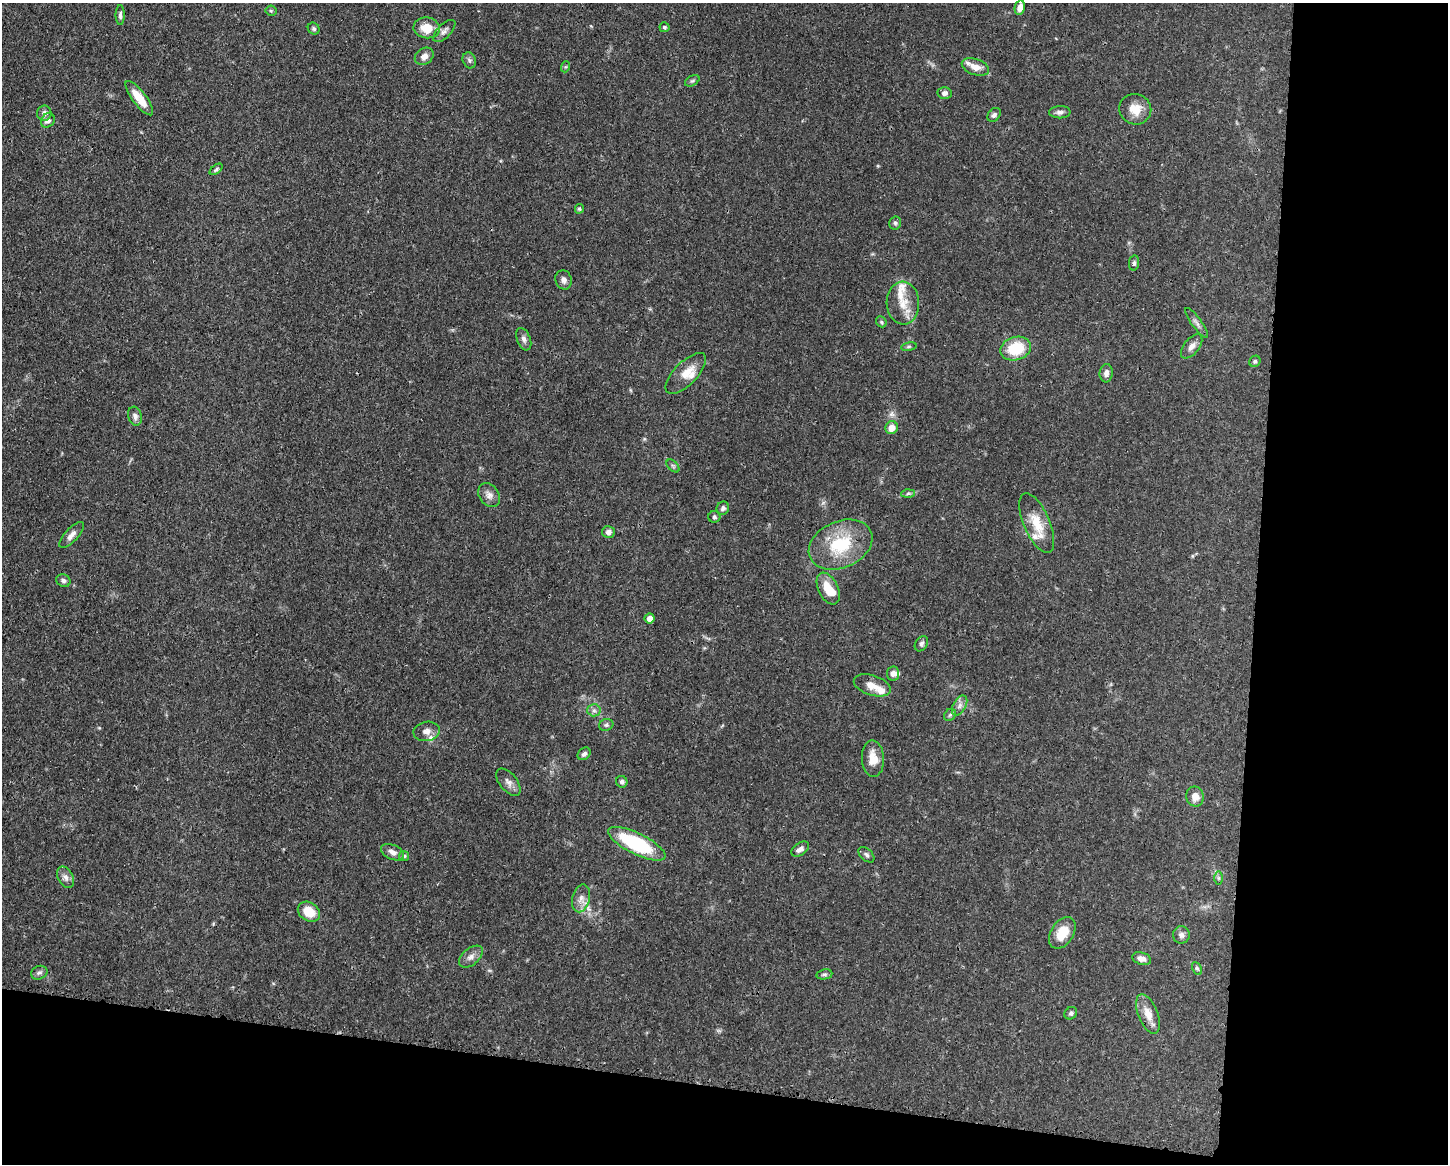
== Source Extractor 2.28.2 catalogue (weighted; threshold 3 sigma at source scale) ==
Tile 12 of 3 x 4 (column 3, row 4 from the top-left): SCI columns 3003-4448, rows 7-1168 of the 4670 x 4659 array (HDU 1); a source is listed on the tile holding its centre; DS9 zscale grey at full resolution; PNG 1450 x 1166 px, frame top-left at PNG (2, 3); each listed source drawn as its Kron ellipse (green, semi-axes under 4 px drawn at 4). Shown black and unused: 20% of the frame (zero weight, under 3 of 4 exposures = <1% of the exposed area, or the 3 px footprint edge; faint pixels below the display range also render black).
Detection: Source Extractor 2.28.2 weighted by HDU 2 'WHT'; one run over the whole footprint, this tile lists its part. Background 0.0571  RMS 0.0033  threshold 0.0149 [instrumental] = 3 sigma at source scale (4.5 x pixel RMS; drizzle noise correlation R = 1.50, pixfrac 1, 0.05/0.05 arcsec/px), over >= 5 px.
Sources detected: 87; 8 inside a brighter listed object's ellipse — not listed separately; the other 79 listed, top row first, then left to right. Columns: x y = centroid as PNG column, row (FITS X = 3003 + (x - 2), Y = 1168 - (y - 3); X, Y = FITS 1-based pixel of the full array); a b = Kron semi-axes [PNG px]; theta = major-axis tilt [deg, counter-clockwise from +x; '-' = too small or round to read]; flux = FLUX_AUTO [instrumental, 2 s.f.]
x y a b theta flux
1020 8 7 5 77 2.3
271 11 5 5 - 0.51
120 15 10 4 90 0.91
664 27 5 5 - 0.61
427 28 13 10 -8 5.8
314 29 6 5 - 0.62
444 31 14 6 45 1.4
424 56 10 8 37 2.1
469 60 8 6 -66 0.86
565 67 5 3 - 0.37
975 67 14 8 -19 3.1
692 81 8 5 29 0.63
945 93 7 6 - 1.2
139 98 21 7 -53 6.4
1135 109 16 15 - 4.9
1060 112 11 6 1 1.1
44 113 7 7 - 1.5
994 115 8 5 47 0.91
48 120 8 6 50 1.6
216 169 7 4 38 0.61
579 209 5 4 - 0.49
895 223 6 6 - 0.68
1134 263 7 5 81 0.67
564 280 10 8 -75 1.5
903 303 21 16 -87 6.7
881 322 6 5 - 0.51
1196 323 18 5 -54 1.4
524 339 12 6 -69 1.3
1192 346 14 7 51 2
909 347 8 4 8 0.53
1016 348 15 11 15 13
1255 361 6 5 - 0.67
686 373 26 11 45 4.9
1106 373 9 6 84 1.5
135 416 10 6 -75 1.3
892 428 6 6 - 3.3
673 466 8 4 -45 0.6
908 493 6 4 2 0.62
489 495 13 9 -55 2
723 508 7 6 - 0.9
714 517 6 6 - 0.73
1037 523 32 13 -67 7.6
608 532 6 6 - 1.4
72 535 16 6 47 1.9
841 545 33 23 23 18
63 581 7 6 - 0.93
828 588 17 9 -64 5.3
649 618 5 5 - 1.7
921 644 8 6 57 0.84
893 674 7 6 - 1.3
872 685 19 10 -18 3.4
960 705 11 6 61 1.5
594 710 6 6 - 0.96
950 715 7 5 45 0.65
606 725 7 6 - 0.74
427 731 13 9 9 2.1
584 754 7 5 39 1.1
873 759 18 11 -87 4.5
508 782 16 8 -51 1.9
622 782 6 5 - 0.77
1195 796 10 8 -79 2.9
637 844 31 10 -26 25
800 849 10 6 35 1.3
392 852 12 7 -26 1.9
866 855 9 5 -44 0.98
404 856 5 5 - 0.54
65 877 11 7 -61 1.7
1218 878 7 4 -90 0.6
581 898 14 9 76 2.5
309 912 12 9 -35 5.8
1062 933 17 11 57 6.7
1181 935 9 8 - 1.2
471 957 14 8 40 1.9
1142 959 9 6 -18 1.7
1197 968 7 4 -62 0.54
39 973 8 6 23 0.96
824 974 8 5 9 0.66
1071 1013 7 6 - 0.75
1148 1014 21 9 -68 4.2
Overlapping masked pixels (flux is a lower limit): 1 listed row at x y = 1148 1014